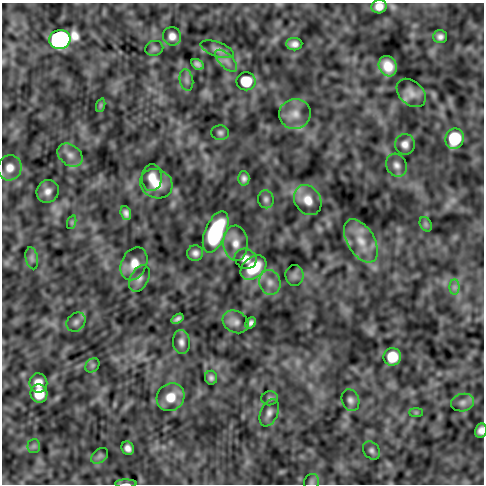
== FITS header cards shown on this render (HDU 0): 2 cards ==
NAXIS1  =                  482
NAXIS2  =                  482

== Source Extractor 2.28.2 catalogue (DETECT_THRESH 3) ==
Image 482 x 482 px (HDU 0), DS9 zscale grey, 1 PNG px = 1 image px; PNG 486 x 486 px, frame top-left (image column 1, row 482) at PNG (2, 3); each listed source drawn as its Kron ellipse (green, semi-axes under 4 px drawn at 4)
Background -5.42e-05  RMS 4.9e-04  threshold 0.00147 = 3 sigma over >= 5 px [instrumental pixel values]
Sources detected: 65; all 65 listed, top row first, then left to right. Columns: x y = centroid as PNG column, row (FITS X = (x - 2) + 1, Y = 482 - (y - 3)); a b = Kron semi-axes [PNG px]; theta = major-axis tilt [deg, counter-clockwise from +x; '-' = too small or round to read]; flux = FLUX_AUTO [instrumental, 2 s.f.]
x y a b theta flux
379 6 7 7 - 0.26
172 36 9 9 - 0.24
440 37 7 6 - 0.14
60 39 10 9 - 32
294 44 8 6 1 0.17
154 48 9 7 14 0.096
217 49 17 7 -20 0.19
226 61 14 6 -46 0.23
197 64 7 5 -31 0.11
388 66 10 8 -63 0.51
186 80 11 6 -78 0.13
246 81 9 9 - 0.88
411 93 17 11 -43 0.31
101 105 7 4 71 0.054
295 114 16 15 - 0.44
220 133 9 7 -5 0.11
455 139 10 9 - 1.5
405 144 10 10 - 0.23
70 155 14 10 -37 0.26
396 165 12 10 -63 0.21
10 168 12 12 - 0.35
152 178 13 10 86 0.4
244 178 7 5 -87 0.12
156 184 16 14 -27 0.59
48 191 12 10 54 0.24
266 199 9 7 -79 0.11
308 200 16 13 -57 0.47
126 213 7 5 -72 0.14
72 222 7 4 72 0.056
426 224 8 5 -61 0.077
216 232 22 10 67 2.7
361 241 24 13 -59 0.72
236 243 17 12 -86 0.43
195 253 8 8 - 0.16
32 258 11 6 -79 0.11
246 259 11 9 -29 0.3
134 264 17 12 64 0.49
253 268 14 10 39 1.2
294 275 10 9 - 0.14
139 278 14 9 60 0.2
270 282 12 10 -77 0.28
454 287 8 5 90 0.095
177 319 6 3 33 0.096
76 322 10 8 46 0.15
236 322 13 10 -29 0.22
251 323 6 4 51 0.11
181 342 12 8 -86 0.18
392 357 9 8 - 0.75
92 365 8 6 45 0.082
211 378 7 6 - 0.1
38 383 10 9 - 0.34
39 393 9 8 - 0.66
171 397 15 13 45 0.64
270 398 8 7 - 0.085
350 400 11 8 -71 0.16
463 403 11 8 13 0.17
269 413 14 8 68 0.21
416 413 7 4 0 0.057
481 430 7 6 - 0.17
34 446 7 6 - 0.085
128 448 7 6 - 0.17
371 450 10 7 -52 0.12
100 456 9 6 41 0.097
312 482 8 7 - 0.082
126 484 11 3 0 0.085
At the frame edge (FLAGS 8, measured only in part): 3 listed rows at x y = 379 6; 481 430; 126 484